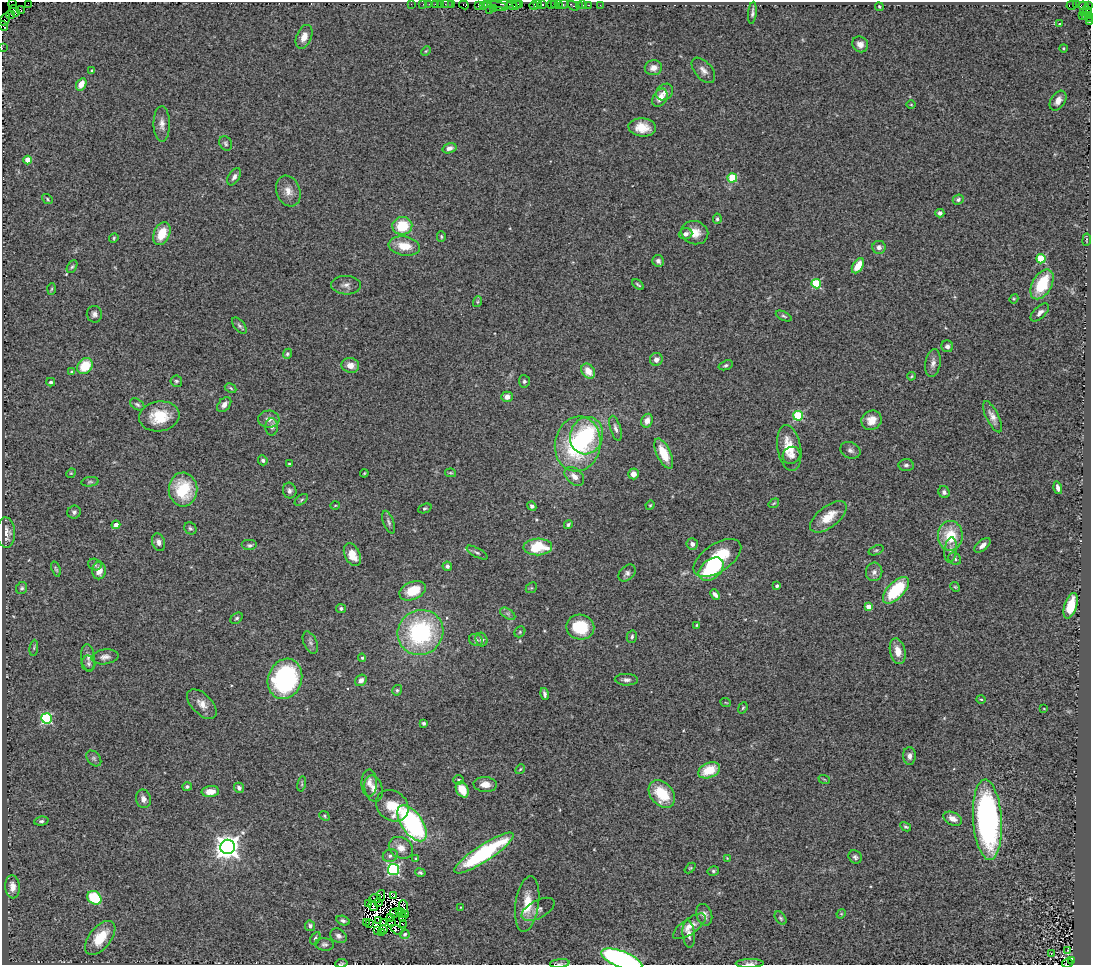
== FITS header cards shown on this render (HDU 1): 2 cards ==
NAXIS1  =                 1089
NAXIS2  =                  963

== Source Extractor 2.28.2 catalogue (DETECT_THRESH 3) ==
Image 1089 x 963 px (HDU 1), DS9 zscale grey, 1 PNG px = 1 image px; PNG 1093 x 967 px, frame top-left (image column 1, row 963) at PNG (2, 2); each listed source drawn as its Kron ellipse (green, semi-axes under 4 px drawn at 4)
Background 2.01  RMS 0.12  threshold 0.352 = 3 sigma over >= 5 px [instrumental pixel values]
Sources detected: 307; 12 with non-positive FLUX_AUTO (blend fragments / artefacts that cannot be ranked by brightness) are neither listed nor drawn; the other 295 listed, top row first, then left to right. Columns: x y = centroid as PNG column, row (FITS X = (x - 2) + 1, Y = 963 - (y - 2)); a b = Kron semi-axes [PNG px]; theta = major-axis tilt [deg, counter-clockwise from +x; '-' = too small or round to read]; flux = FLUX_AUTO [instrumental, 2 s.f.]
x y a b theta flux
28 3 2 2 - 64
13 4 5 2 - 72
411 4 2 2 - 46
423 4 2 2 - 79
429 4 2 2 - 34
435 4 3 2 - 220
440 4 2 2 - 20
447 4 6 2 0 93
452 4 2 2 - 44
487 4 3 2 - 59
501 4 11 2 -3 770
516 4 3 2 - 220
520 4 3 3 - 190
538 4 3 2 - 85
543 4 3 3 - 250
551 4 2 2 - 200
554 4 3 2 - 130
559 4 3 2 - 100
564 4 5 3 - 250
464 5 5 3 - 230
478 5 4 2 - 170
483 5 4 2 - 120
512 5 6 3 -31 340
534 5 4 3 - 260
579 5 3 2 - 89
583 5 2 2 - 34
588 5 3 2 - 76
600 5 3 2 - 23
1072 5 5 3 - 590
1076 5 3 2 - 34
497 6 11 3 -10 510
573 6 6 3 -31 140
1083 6 5 3 - 250
1088 6 4 3 - 110
879 7 4 3 - 8.2
493 8 2 2 - 73
21 10 4 3 - 78
489 10 2 2 - 62
14 11 6 3 -56 160
1087 11 6 3 -61 320
1083 12 3 2 - 60
752 13 11 4 84 21
10 15 4 2 - 140
1086 15 3 2 - 170
1082 16 2 2 - 63
1089 17 4 2 - 160
5 19 7 4 61 340
1089 22 3 2 - 50
1059 24 3 2 - 5.5
3 26 5 3 - 110
304 37 12 7 68 67
860 44 8 7 - 46
2 48 2 2 - 37
1063 48 4 3 - 6.9
426 51 5 3 - 8.4
653 68 9 7 17 58
703 70 15 8 -49 52
92 71 3 3 - 11
81 84 6 4 59 92
665 92 9 7 40 38
660 98 10 6 58 79
1058 101 11 7 57 62
911 105 5 3 - 6.6
162 124 18 8 -89 57
642 127 14 9 -4 120
226 143 7 6 - 17
449 148 7 5 17 36
28 160 4 4 - 160
234 177 9 5 59 30
732 178 5 4 - 420
288 191 16 12 -69 76
47 199 6 4 -40 11
958 199 5 5 - 19
940 213 4 4 - 19
717 219 5 4 - 14
402 226 10 9 - 260
695 233 14 11 -18 100
162 234 12 8 66 170
685 234 7 5 19 36
441 237 5 4 - 13
114 238 5 4 - 10
1087 240 6 3 81 7.8
404 246 16 9 -9 140
879 247 6 6 - 34
1041 259 4 4 - 330
658 261 6 5 - 25
858 266 8 5 58 120
72 267 7 4 61 13
816 284 5 4 - 470
1042 284 16 9 61 320
346 285 15 9 -3 46
638 285 6 3 -37 12
51 289 6 4 87 9.5
1014 299 5 4 - 8.8
477 302 5 3 - 8.6
1040 313 11 6 44 32
94 314 8 7 - 27
784 316 8 4 -25 16
239 326 10 5 -51 19
947 346 6 6 - 23
287 354 5 4 - 16
656 359 6 6 - 47
933 363 14 7 81 45
350 365 9 7 -11 69
726 365 7 4 18 17
85 366 9 7 42 220
588 371 8 6 -53 93
72 372 3 3 - 21
911 376 4 3 - 7.3
176 381 6 5 - 14
524 381 6 5 - 18
51 382 4 3 - 13
231 388 6 4 -28 12
507 397 5 5 - 49
137 404 8 5 -33 17
224 405 8 5 49 41
159 416 20 15 9 230
798 416 5 5 - 570
992 417 17 6 -63 53
269 419 10 8 2 51
871 420 10 9 - 89
647 421 7 5 64 56
272 427 8 6 89 30
615 428 13 5 -73 31
587 436 19 16 72 590
578 444 27 23 80 850
789 448 23 11 -80 180
850 450 10 8 -25 31
664 454 16 7 -65 160
792 455 9 8 - 42
263 460 5 4 - 19
289 464 4 3 - 7.9
906 465 7 6 - 23
71 473 5 4 - 8.2
364 473 4 3 - 7.8
451 473 5 4 - 9.5
633 474 5 5 - 55
574 476 11 7 -42 57
90 482 9 4 7 15
1058 488 6 3 -74 29
183 489 17 14 -87 370
290 491 8 6 -73 25
944 492 6 5 - 21
301 500 7 4 36 11
774 503 6 3 35 8.5
335 505 5 3 - 7.2
650 505 5 4 - 9
532 506 5 4 - 25
425 508 7 4 22 13
74 512 7 6 - 21
828 517 22 10 38 150
389 522 12 5 -70 24
568 524 4 3 - 13
116 525 4 4 - 57
190 528 6 5 - 16
6 532 15 9 -88 74
950 536 15 12 89 240
159 542 9 6 -70 37
692 544 5 5 - 35
250 545 8 5 0 17
982 545 9 5 39 41
538 547 14 8 2 310
876 550 8 4 20 13
951 550 13 6 83 32
477 553 11 4 -29 20
352 555 12 7 -64 110
717 558 27 14 33 360
955 559 7 5 -43 18
95 564 7 5 -20 18
447 566 5 4 - 19
56 569 8 4 -71 12
711 569 14 9 39 560
99 571 8 7 - 74
874 572 9 8 - 35
627 573 10 7 43 28
777 586 3 3 - 19
955 587 5 4 - 9.2
22 588 6 5 - 16
531 588 6 4 43 12
896 590 17 8 46 470
413 591 14 9 23 190
715 595 6 4 -46 36
1071 606 13 6 73 190
869 607 4 4 - 120
341 608 5 4 - 17
508 614 8 5 -31 21
237 618 7 5 38 16
697 625 3 3 - 7.8
580 627 14 12 -11 300
420 632 23 22 - 1000
520 632 6 5 - 12
632 637 6 5 - 16
481 639 7 6 - 24
476 640 7 6 - 26
310 642 12 6 -66 27
34 648 8 4 82 13
898 651 13 7 -76 86
88 657 13 7 -83 38
105 657 13 7 7 40
362 658 4 4 - 8.8
88 664 8 7 - 21
285 679 20 17 70 1400
361 680 6 5 - 39
626 680 11 6 -2 30
397 690 5 5 - 13
544 694 6 3 -77 19
981 699 5 3 - 7.8
726 703 5 3 - 6.3
202 704 18 10 -45 75
743 708 6 4 67 11
1044 709 3 2 - 5
46 718 5 5 - 800
424 723 3 3 - 15
909 756 9 6 -88 35
94 758 9 6 -49 21
520 769 5 4 - 9.3
709 770 11 7 22 210
824 779 6 3 -19 7.7
459 780 5 4 - 18
369 783 13 7 89 49
302 784 8 3 77 9.8
485 784 12 7 -4 64
187 787 5 4 - 15
239 788 5 5 - 27
374 789 13 9 -76 58
462 790 8 6 -61 140
210 792 9 5 4 83
662 794 15 11 -49 260
143 799 9 7 -78 43
392 806 17 14 -39 200
324 816 5 4 - 9.8
953 819 10 6 -24 65
987 820 40 14 -86 2200
41 821 7 4 7 17
412 823 21 10 -55 1500
906 827 6 4 -29 13
228 847 7 7 - 7700
401 848 13 10 -32 82
484 853 35 8 33 930
390 856 8 6 24 24
855 857 7 6 - 20
416 858 4 2 - 6.9
727 858 4 4 - 5.9
690 868 6 4 43 9.2
393 869 5 5 - 1300
713 871 6 4 14 13
420 872 5 4 - 14
12 887 12 7 -84 61
381 895 5 3 - 3.1
394 895 3 2 - 9.6
94 898 8 6 -41 390
375 898 6 2 -11 18
368 903 3 2 - 10
378 903 3 2 - 6.3
527 904 28 11 82 190
373 906 5 4 - 0.75
403 907 6 2 -88 0.11
461 907 3 2 - 5
538 909 18 9 28 50
399 911 3 2 - 12
394 913 5 2 - 14
402 913 4 2 - 17
841 914 5 4 - 8.3
406 915 3 2 - 13
704 915 11 7 -70 41
403 916 3 3 - 1.4
390 917 3 2 - 4.8
781 918 7 5 -52 14
379 920 3 2 - 3.7
343 921 7 4 -16 20
367 922 2 2 - 4.7
391 922 3 2 - 22
384 923 4 2 - 7.6
369 924 2 2 - 5
403 924 2 2 - 7.2
310 926 5 5 - 27
689 926 19 7 35 76
377 930 2 2 - 13
383 930 4 4 - 23
397 930 7 3 -29 36
381 932 3 3 - 11
405 934 5 4 - 15
689 934 14 6 -84 41
338 936 9 6 -32 33
100 938 20 11 51 210
315 938 7 4 59 15
324 944 9 6 -6 22
1068 950 3 2 - 5.8
1051 954 3 2 - 7.2
622 959 22 8 -20 1700
1071 961 4 3 - 230
341 963 6 2 9 8.8
560 963 10 4 6 16
750 963 14 4 1 24
1068 963 5 2 - 700
At the frame edge (FLAGS 8, measured only in part): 12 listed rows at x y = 28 3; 13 4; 1089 17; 5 19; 1089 22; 3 26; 2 48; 622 959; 341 963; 560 963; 750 963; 1068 963
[12 non-positive-flux detections neither listed nor drawn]